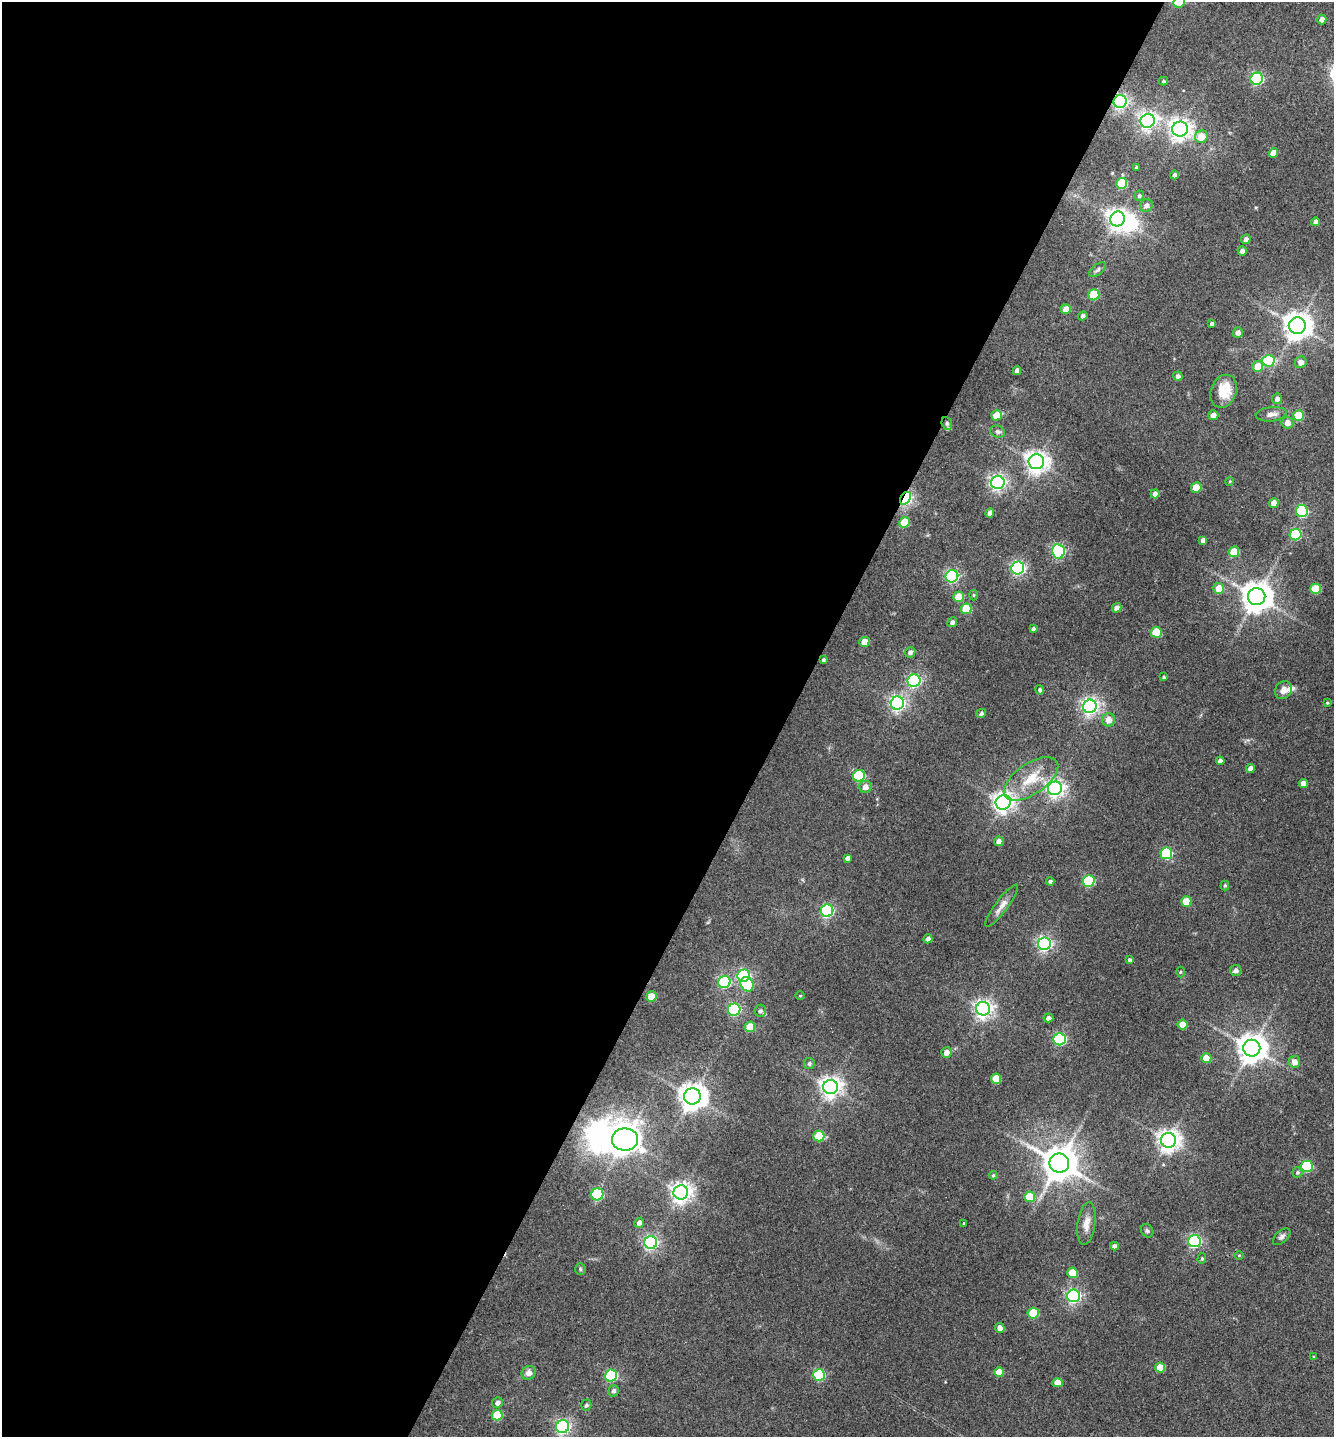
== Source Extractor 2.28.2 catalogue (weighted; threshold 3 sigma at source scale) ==
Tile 5 of 4 x 4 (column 1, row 2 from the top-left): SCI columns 146-1477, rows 2875-4309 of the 5756 x 5746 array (HDU 1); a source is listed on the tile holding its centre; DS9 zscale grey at full resolution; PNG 1336 x 1439 px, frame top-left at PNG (2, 2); each listed source drawn as its Kron ellipse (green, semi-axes under 4 px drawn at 4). Shown black and unused: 59% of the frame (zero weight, under 3 of 4 exposures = <1% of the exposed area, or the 3 px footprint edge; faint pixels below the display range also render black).
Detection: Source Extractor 2.28.2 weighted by HDU 2 'WHT'; one run over the whole footprint, this tile lists its part. Background 0.1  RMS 0.0084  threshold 0.0378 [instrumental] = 3 sigma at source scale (4.5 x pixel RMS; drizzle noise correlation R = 1.50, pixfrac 1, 0.05/0.05 arcsec/px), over >= 5 px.
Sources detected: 160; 2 inside a brighter object's white glare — neither listed nor drawn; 2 inside a brighter listed object's ellipse — not listed separately; the other 156 listed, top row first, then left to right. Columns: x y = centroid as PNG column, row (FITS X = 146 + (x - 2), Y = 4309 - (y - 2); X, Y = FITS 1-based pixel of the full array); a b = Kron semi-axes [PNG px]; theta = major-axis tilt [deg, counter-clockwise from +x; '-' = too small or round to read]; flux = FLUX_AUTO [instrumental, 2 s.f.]
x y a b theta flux
1179 2 6 5 - 18
1322 20 5 4 - 5
1257 79 6 6 - 120
1163 81 4 4 - 1.2
1120 101 7 6 - 260
1148 121 7 6 - 340
1180 129 8 7 - 590
1201 137 6 6 - 14
1273 153 5 4 - 9.2
1136 167 3 2 - 0.81
1174 175 4 3 - 2.5
1122 183 5 5 - 33
1139 196 5 4 - 1.6
1146 206 7 6 - 3.3
1117 219 7 7 - 530
1315 222 4 4 - 2.8
1246 239 5 4 - 2.8
1242 251 4 4 - 3.5
1098 270 10 5 38 2.2
1094 295 5 5 - 33
1066 309 5 5 - 9.9
1083 316 5 4 - 2.2
1212 324 4 3 - 2.1
1297 326 8 8 - 1100
1238 333 5 5 - 3.6
1268 361 6 6 - 71
1301 362 6 6 - 5.5
1258 366 5 5 - 15
1017 371 4 4 - 3.3
1178 376 4 4 - 2.8
1224 391 17 12 68 21
1277 399 5 5 - 3.5
1271 414 15 7 5 5.4
996 415 5 5 - 15
1213 415 5 4 - 4.8
1298 415 5 5 - 25
947 423 6 5 - 1.5
1287 423 6 6 - 5.7
998 432 7 6 - 2.1
1036 462 8 7 - 620
1230 481 4 3 - 0.77
998 482 7 6 - 280
1196 488 5 5 - 17
1155 494 4 4 - 4.1
906 498 7 4 58 200
1274 503 5 4 - 7.3
1302 511 6 6 - 83
990 513 4 4 - 4.9
904 522 5 5 - 18
1296 534 6 5 - 52
1203 540 4 4 - 3.4
1058 551 7 6 - 140
1234 552 5 5 - 15
1018 568 6 6 - 190
952 576 6 6 - 150
1219 588 5 5 - 13
1315 589 5 5 - 28
973 595 5 3 - 0.91
959 597 5 5 - 17
1257 597 8 8 - 1400
1117 608 5 4 - 4.1
966 609 5 5 - 26
952 622 5 4 - 2.4
1033 629 4 4 - 1.7
1156 632 5 5 - 29
864 642 5 5 - 11
910 652 5 5 - 2.5
823 660 4 4 - 1.5
1164 677 3 3 - 1
914 681 6 6 - 160
1040 690 5 4 - 1.7
1283 690 9 8 - 5.5
897 703 6 6 - 270
1327 703 4 3 - 0.86
1090 706 7 6 - 350
981 713 5 4 - 2.1
1108 720 6 6 - 7.5
1220 761 4 4 - 3.1
1250 768 4 4 - 4.7
859 776 6 5 - 69
1031 779 31 15 34 24
1303 783 4 4 - 5.8
865 787 6 6 - 6.2
1055 788 7 7 - 370
1003 802 8 7 - 510
999 841 5 5 - 4.5
1166 853 6 6 - 67
847 858 4 4 - 2.6
1050 881 4 3 - 1.9
1089 881 6 6 - 81
1225 885 5 4 - 1.2
1186 901 5 5 - 19
1002 906 26 6 53 6.6
827 911 6 6 - 150
928 939 4 4 - 3.8
1044 944 6 6 - 240
1130 960 4 4 - 1.7
1236 970 6 5 - 3.4
1180 972 5 3 - 0.91
744 976 6 6 - 120
724 982 6 6 - 91
747 984 7 6 - 41
800 996 5 3 - 0.73
651 997 5 5 - 17
983 1009 7 7 - 430
734 1010 6 6 - 110
760 1011 6 5 - 2.2
1048 1018 5 4 - 3.5
1183 1024 5 5 - 11
750 1027 5 5 - 21
1060 1039 6 6 - 130
1252 1048 8 8 - 1200
946 1052 5 5 - 5.1
1206 1058 5 5 - 12
1294 1062 6 5 - 5.7
809 1063 5 5 - 1.7
996 1079 5 5 - 19
830 1087 7 7 - 580
692 1096 8 8 - 1000
819 1136 5 5 - 27
625 1139 13 11 1 1000
1169 1140 7 7 - 610
1059 1163 10 9 - 2100
1307 1166 6 6 - 61
1297 1172 5 5 - 1.6
993 1175 4 4 - 1.1
681 1192 7 7 - 550
597 1194 6 6 - 79
1030 1197 5 5 - 21
639 1223 5 4 - 4
963 1223 4 2 - 0.54
1086 1224 21 9 82 7.6
1147 1231 7 5 -57 1.8
1282 1237 10 6 42 2.9
1194 1241 6 6 - 170
651 1242 6 6 - 210
1114 1246 4 4 - 3.3
1239 1255 5 3 - 0.76
1202 1259 5 4 - 1.2
580 1269 6 5 - 1.3
1072 1273 5 5 - 22
1074 1296 6 6 - 200
1033 1313 5 5 - 25
1000 1328 5 4 - 4.5
1314 1357 4 4 - 0.93
1160 1368 5 5 - 15
999 1372 5 5 - 12
529 1373 7 6 - 5.8
819 1375 6 5 - 69
611 1376 6 6 - 99
1058 1383 5 4 - 10
614 1391 5 5 - 2.5
497 1403 5 5 - 3.7
586 1405 6 5 - 1.9
497 1415 5 5 - 27
563 1427 6 6 - 230
Overlapping masked pixels (flux is a lower limit): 2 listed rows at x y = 1120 101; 906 498
Isophote crosses this tile's border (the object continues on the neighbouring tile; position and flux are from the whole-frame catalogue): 1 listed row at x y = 1179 2